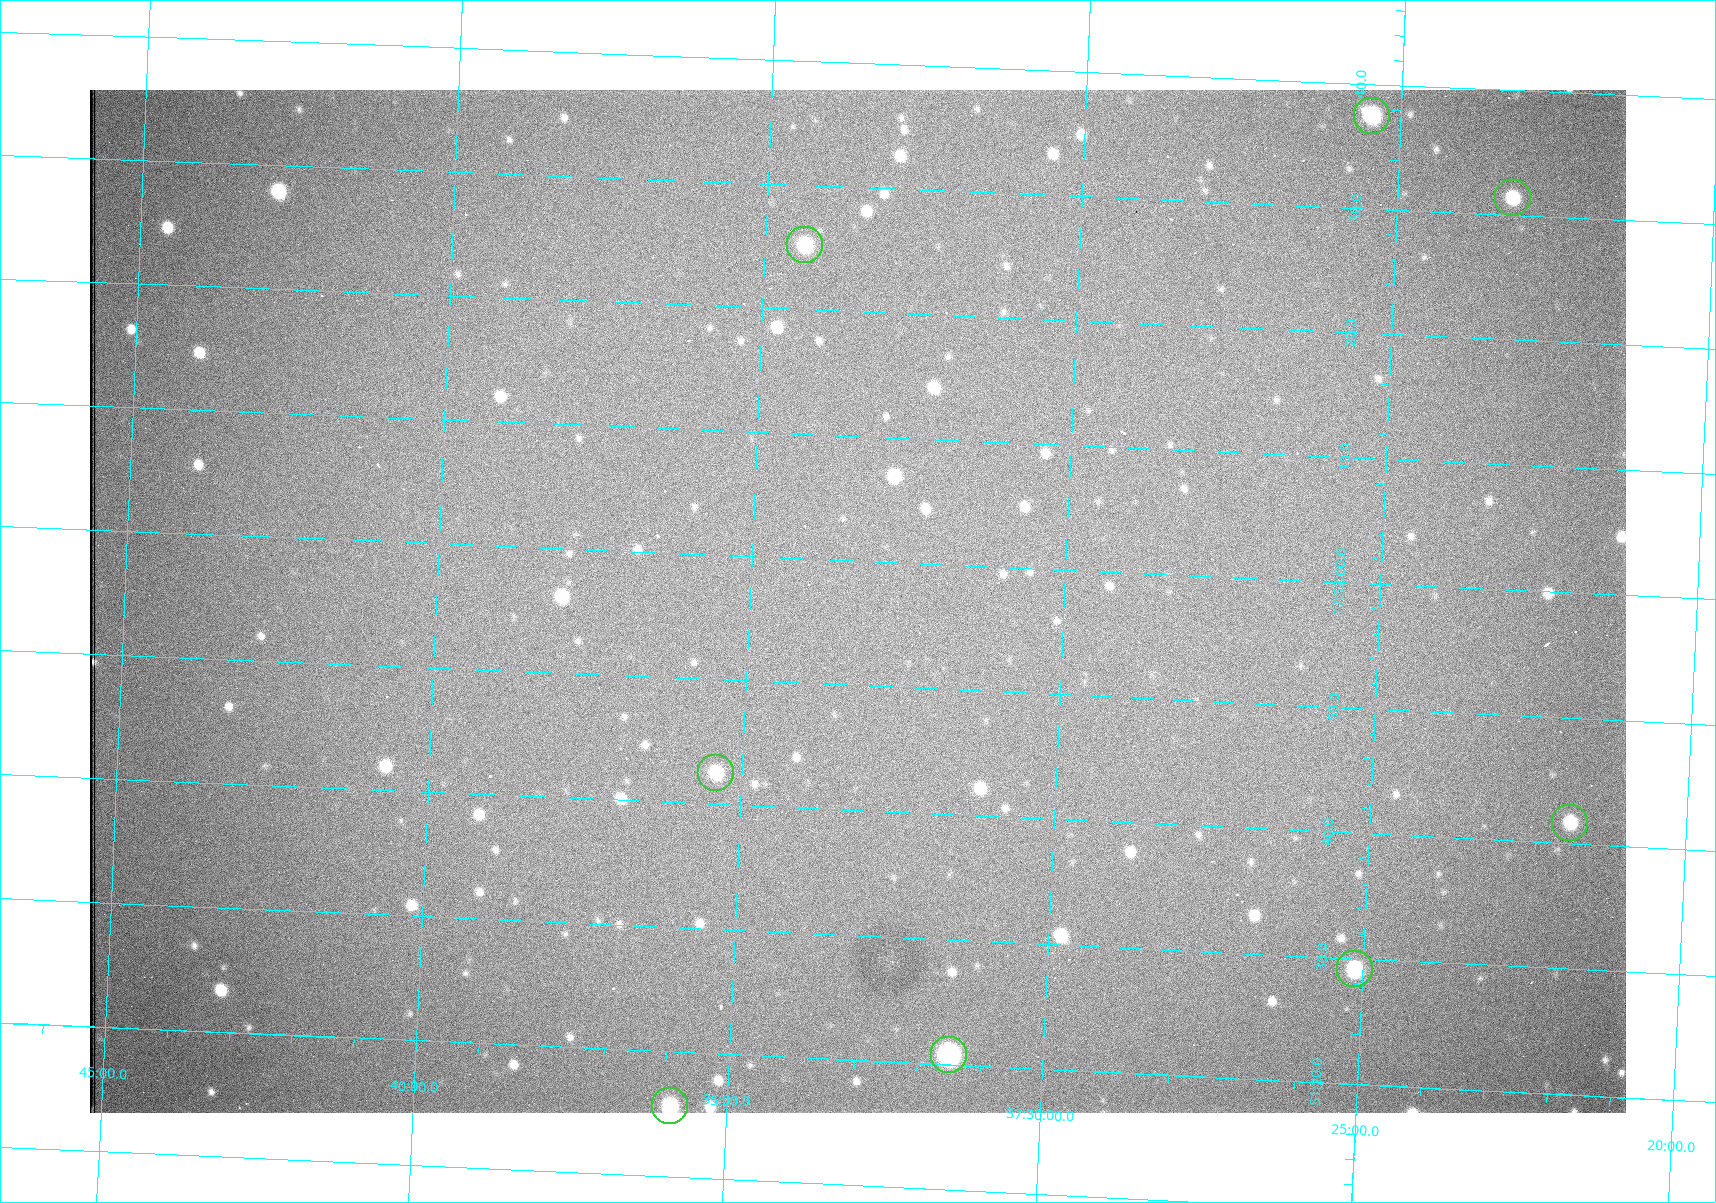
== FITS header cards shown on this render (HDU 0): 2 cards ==
NAXIS1  =                 1536 /fastest changing axis
NAXIS2  =                 1023 /next to fastest changing axis

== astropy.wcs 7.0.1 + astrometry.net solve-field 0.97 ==
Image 1536 x 1023 px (HDU 0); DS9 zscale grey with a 90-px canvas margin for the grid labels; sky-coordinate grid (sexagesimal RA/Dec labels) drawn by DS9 from the SOLVED WCS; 8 Tycho-2 reference stars matched to detected sources circled (green)
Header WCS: RA---TAN/DEC--TAN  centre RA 17:51:57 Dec +37:33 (267.99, +37.55 deg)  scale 0.958 arcsec/px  FOV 24.5' x 16.3'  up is +87 deg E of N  parity flipped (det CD > 0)
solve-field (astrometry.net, Tycho-2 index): VERIFIED the header's WCS against the Tycho-2 star catalogue (8 matches, 0 conflicts) and refined it, rather than solving blind
Solved WCS: RA---TAN-SIP/DEC--TAN-SIP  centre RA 17:51:57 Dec +37:33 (267.99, +37.55 deg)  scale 0.956 arcsec/px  FOV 24.5' x 16.3'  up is +87 deg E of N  parity flipped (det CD > 0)
The solver's refit moves the header's centre by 1.2 arcsec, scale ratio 0.9971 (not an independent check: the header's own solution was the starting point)
Tycho-2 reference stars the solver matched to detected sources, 8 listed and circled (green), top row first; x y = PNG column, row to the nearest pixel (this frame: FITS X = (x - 90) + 1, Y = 1023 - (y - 90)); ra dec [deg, ICRS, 3 dp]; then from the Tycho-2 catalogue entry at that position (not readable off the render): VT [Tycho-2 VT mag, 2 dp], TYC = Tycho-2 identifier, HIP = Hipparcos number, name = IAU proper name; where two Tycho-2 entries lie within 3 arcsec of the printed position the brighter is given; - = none
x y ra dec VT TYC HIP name
1372 116 268.156 +37.424 11.25 2620-712-1 - -
1513 198 268.131 +37.386 12.62 2620-526-1 - -
805 245 268.105 +37.573 11.82 3089-995-1 - -
716 773 267.927 +37.590 11.84 3089-1137-1 - -
1570 823 267.924 +37.364 11.94 2620-391-1 - -
1355 969 267.871 +37.419 11.35 2620-812-1 - -
949 1055 267.836 +37.525 9.96 3089-889-1 - -
670 1106 267.815 +37.598 11.54 3089-1081-1 - -